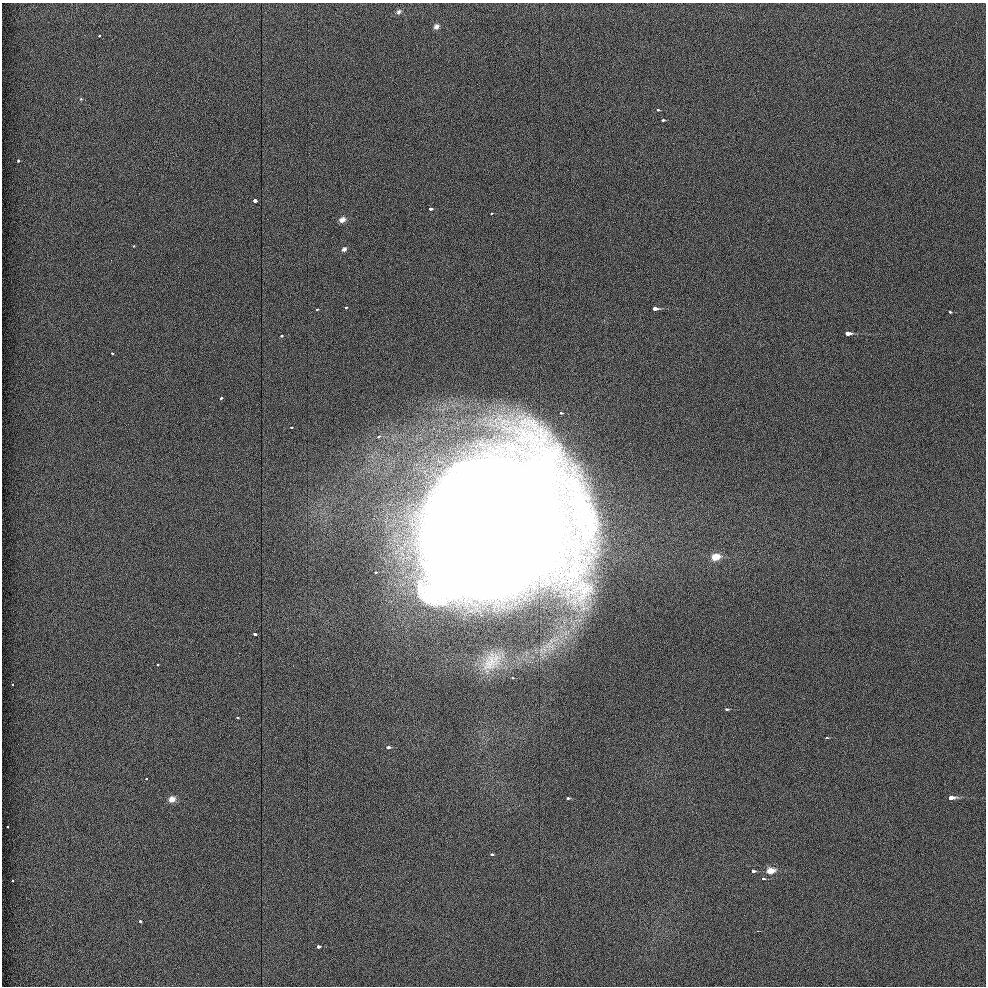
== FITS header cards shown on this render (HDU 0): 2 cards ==
NAXIS1  =                  984 / Axis length
NAXIS2  =                  984 / Axis length

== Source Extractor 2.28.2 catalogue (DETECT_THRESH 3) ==
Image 984 x 984 px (HDU 0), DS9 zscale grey, 1 PNG px = 1 image px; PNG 988 x 988 px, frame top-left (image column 1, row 984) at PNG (2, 3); no overlay
Background 10.7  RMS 3.8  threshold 11.5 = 3 sigma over >= 5 px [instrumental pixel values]
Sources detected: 50; all 50 listed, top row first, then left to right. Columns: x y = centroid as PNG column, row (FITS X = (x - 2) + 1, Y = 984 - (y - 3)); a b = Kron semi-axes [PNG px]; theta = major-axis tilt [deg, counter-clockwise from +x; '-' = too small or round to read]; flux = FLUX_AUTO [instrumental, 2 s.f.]
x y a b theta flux
399 12 8 5 55 6.6e+02
436 26 7 6 - 8.6e+02
99 36 3 2 - 7.1e+02
81 99 5 4 - 2.8e+02
658 110 3 2 - 4.1e+02
663 120 3 3 - 8.4e+02
19 161 3 3 - 1.4e+03
255 200 3 3 - 3.7e+03
430 209 3 3 - 1.7e+03
491 213 3 2 - 8.6e+02
342 220 8 6 29 1.3e+03
133 246 3 2 - 3.6e+02
344 249 7 6 - 8.0e+02
111 260 2 2 - 1.8e+03
346 307 3 3 - 6.2e+02
655 308 4 3 - 4.4e+03
317 309 3 3 - 1.1e+03
950 312 3 3 - 5.0e+02
847 333 4 3 - 6.8e+03
281 336 3 3 - 8.3e+02
112 353 3 3 - 5.4e+02
221 398 3 3 - 8.7e+02
561 413 3 2 - 7.4e+02
291 427 3 2 - 5.4e+02
379 436 3 3 - 8.4e+02
490 529 75 67 64 2.3e+07
716 557 10 7 12 3.3e+03
376 572 3 2 - 6.4e+02
255 634 3 3 - 1.1e+03
491 662 36 22 49 9.3e+03
157 664 3 3 - 7.1e+02
512 678 3 2 - 3.6e+02
13 684 3 2 - 5.5e+02
726 709 3 3 - 7.3e+02
237 718 3 3 - 7.4e+02
826 738 3 3 - 9.5e+02
388 747 3 3 - 1.7e+03
146 779 3 2 - 1.0e+03
951 797 4 3 - 7.5e+03
568 798 3 3 - 8.3e+02
172 799 7 6 - 1.8e+03
8 827 3 2 - 4.9e+02
492 854 3 3 - 8.1e+02
771 870 10 7 8 2.5e+03
753 871 4 3 - 1.4e+03
763 879 3 3 - 1.0e+03
12 881 3 3 - 6.6e+02
140 921 3 3 - 1.5e+03
757 931 2 2 - 1.9e+02
318 946 3 3 - 2.8e+03